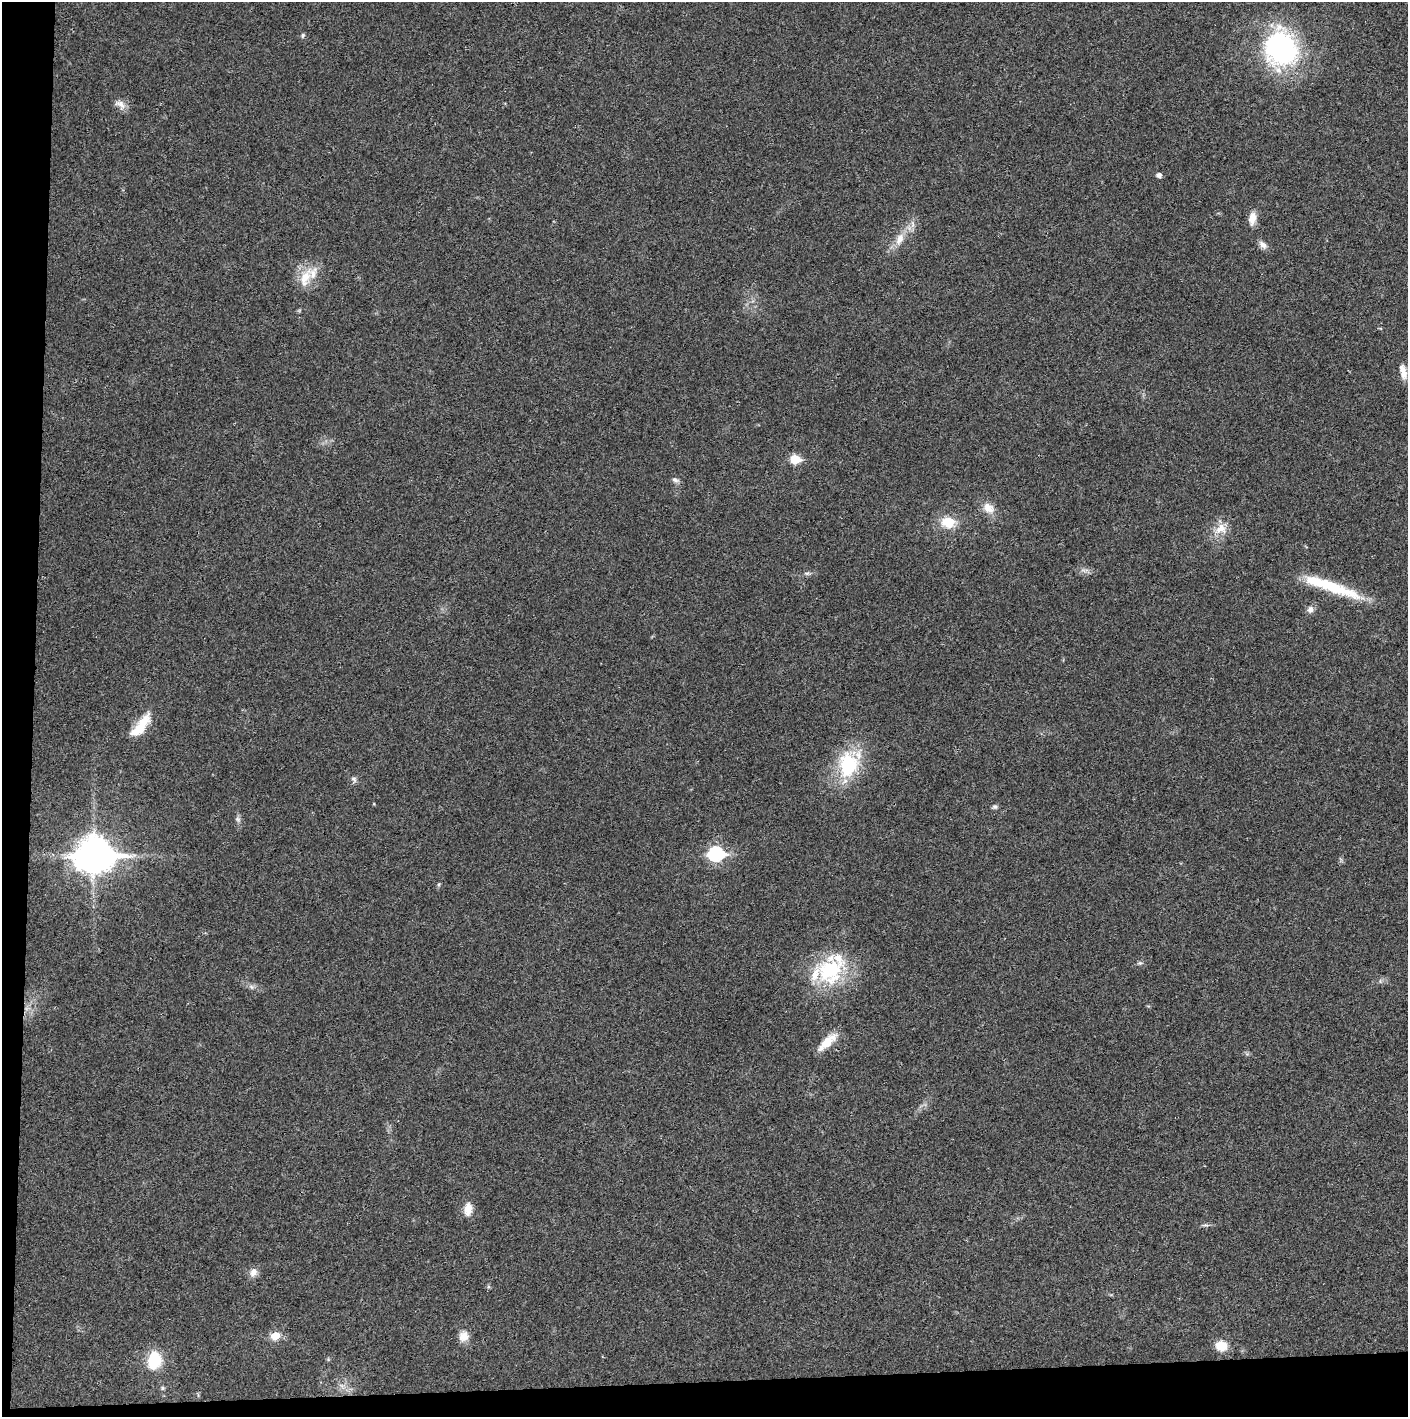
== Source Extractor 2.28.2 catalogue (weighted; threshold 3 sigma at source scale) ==
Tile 7 of 3 x 3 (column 1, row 3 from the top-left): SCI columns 4-1409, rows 3-1417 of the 4222 x 4247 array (HDU 1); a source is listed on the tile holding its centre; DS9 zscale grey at full resolution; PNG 1410 x 1419 px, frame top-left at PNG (2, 2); no overlay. Shown black and unused: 5% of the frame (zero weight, under 3 of 4 exposures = <1% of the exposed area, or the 3 px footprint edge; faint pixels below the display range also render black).
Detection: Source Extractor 2.28.2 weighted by HDU 2 'WHT'; one run over the whole footprint, this tile lists its part. Background 0.0191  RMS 0.0041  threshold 0.0184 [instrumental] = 3 sigma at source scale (4.5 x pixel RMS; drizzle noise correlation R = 1.50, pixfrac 1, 0.05/0.05 arcsec/px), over >= 5 px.
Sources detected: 39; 4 inside a brighter listed object's ellipse — not listed separately; the other 35 listed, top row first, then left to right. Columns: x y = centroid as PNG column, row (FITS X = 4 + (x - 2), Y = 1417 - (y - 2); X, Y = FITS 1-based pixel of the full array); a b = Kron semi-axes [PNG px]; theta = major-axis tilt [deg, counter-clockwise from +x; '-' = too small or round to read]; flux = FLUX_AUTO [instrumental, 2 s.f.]
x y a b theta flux
303 35 7 4 83 0.63
1281 48 36 32 -72 69
120 104 16 8 -26 2.7
1159 175 5 4 - 1.7
1252 218 16 8 82 4
900 239 18 10 67 4.6
1263 245 12 7 -47 2
305 278 30 13 67 8.3
1403 372 19 8 -76 3.4
795 459 6 5 - 17
675 480 9 6 -28 1.2
988 508 17 12 -43 4.5
948 522 14 11 -1 9.2
1221 529 17 14 29 5.6
807 573 9 4 0 0.88
1331 587 73 11 -19 22
1310 609 9 8 - 1.8
141 726 32 11 52 10
848 765 31 23 86 26
354 779 9 6 -46 1.1
995 807 7 6 - 0.88
238 819 8 6 -46 1
716 854 8 7 - 67
94 855 14 11 1 800
439 884 6 4 71 0.52
830 971 36 32 49 32
251 987 8 5 -45 1
827 1042 29 9 43 6.6
468 1209 17 10 83 4.2
253 1272 12 9 60 2.5
275 1336 10 8 17 4.8
464 1336 13 12 - 3.6
1221 1346 13 11 -20 6.1
154 1360 17 13 80 15
162 1388 6 5 - 0.68